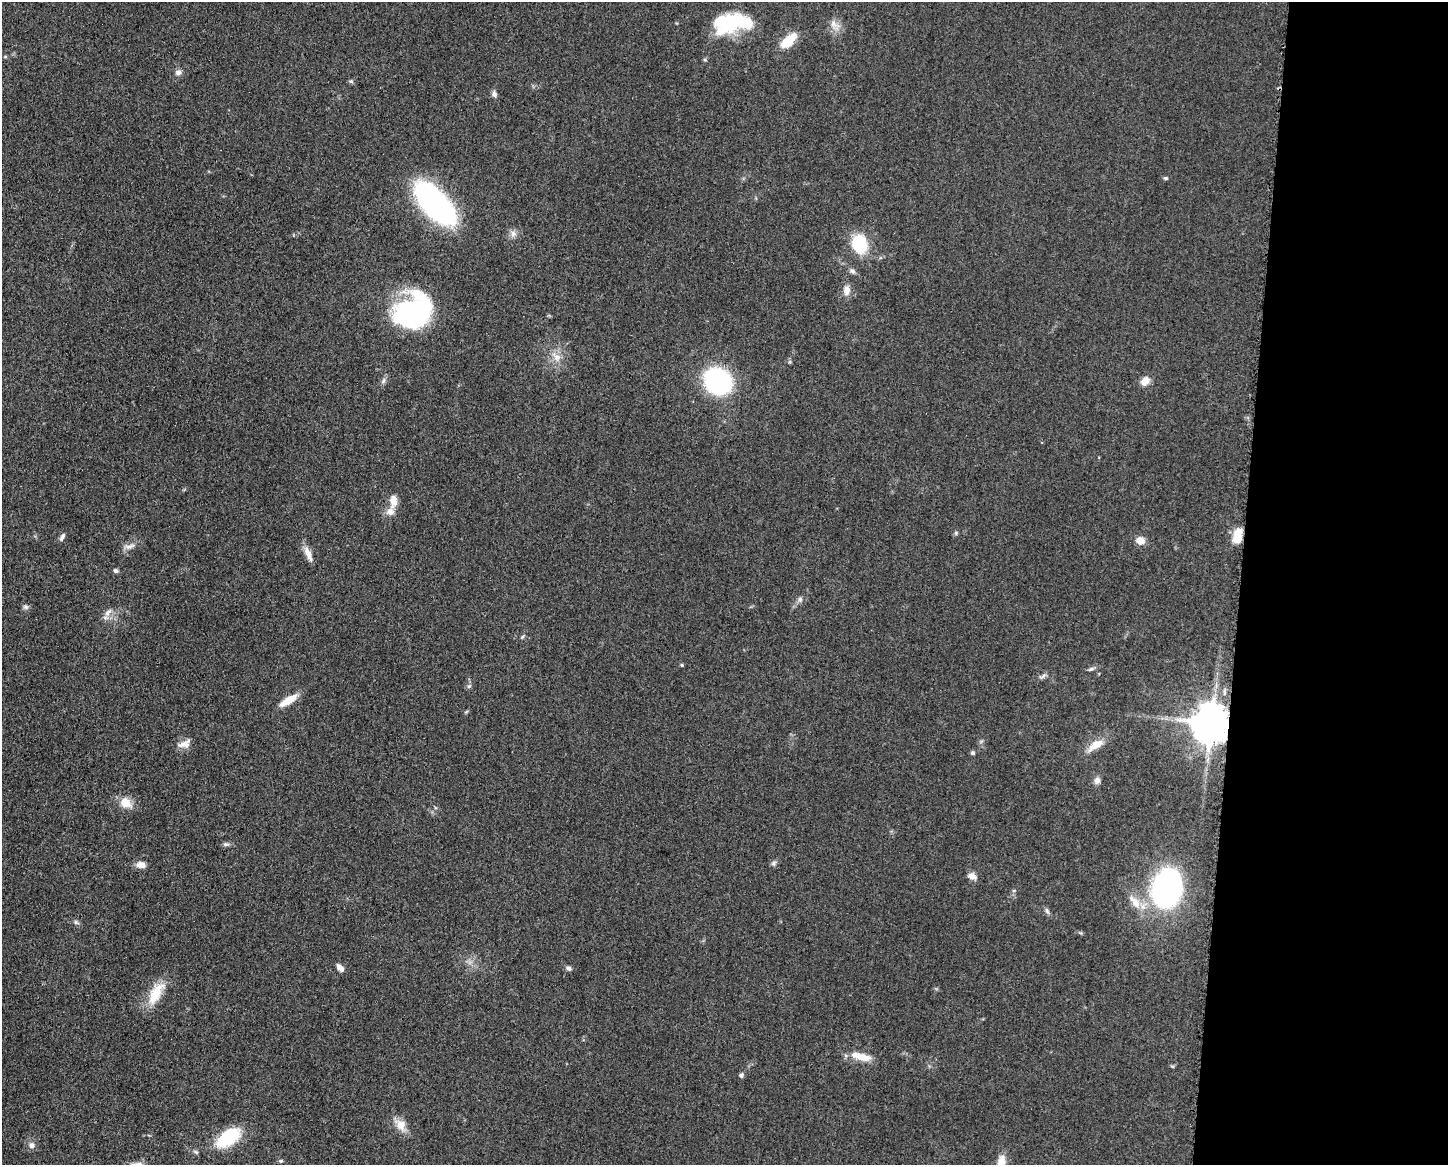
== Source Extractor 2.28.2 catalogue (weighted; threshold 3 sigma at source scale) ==
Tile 9 of 3 x 4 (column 3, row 3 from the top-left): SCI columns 3125-4570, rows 1166-2328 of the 4682 x 4654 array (HDU 1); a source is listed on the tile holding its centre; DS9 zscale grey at full resolution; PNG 1450 x 1167 px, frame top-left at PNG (2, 2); no overlay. Shown black and unused: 14% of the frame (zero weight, under 3 of 5 exposures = <1% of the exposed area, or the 3 px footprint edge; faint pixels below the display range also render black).
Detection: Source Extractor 2.28.2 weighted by HDU 2 'WHT'; one run over the whole footprint, this tile lists its part. Background 0.0607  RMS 0.0056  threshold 0.0251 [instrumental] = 3 sigma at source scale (4.5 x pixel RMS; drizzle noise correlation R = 1.50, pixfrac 1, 0.05/0.05 arcsec/px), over >= 5 px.
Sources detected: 66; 3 inside a brighter object's white glare — not listed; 2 inside a brighter listed object's ellipse — not listed separately; the other 61 listed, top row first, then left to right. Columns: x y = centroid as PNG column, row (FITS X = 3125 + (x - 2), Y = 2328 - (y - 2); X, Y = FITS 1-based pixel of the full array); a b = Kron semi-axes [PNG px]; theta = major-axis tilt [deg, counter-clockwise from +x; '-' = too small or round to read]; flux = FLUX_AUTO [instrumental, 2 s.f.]
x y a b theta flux
737 20 26 19 -8 23
834 24 16 9 -30 4.4
789 41 19 9 45 14
5 57 6 4 0 0.64
705 60 6 3 -19 0.64
178 72 9 7 2 2.1
351 81 6 5 - 0.91
494 94 8 6 -60 1.9
1166 178 6 4 -25 0.82
435 203 39 18 -48 160
513 234 9 8 - 2.6
859 244 14 11 -73 32
852 271 8 6 -38 1.9
846 290 12 9 -88 4.2
414 312 38 30 30 97
557 357 16 9 -43 5.5
790 362 6 4 89 0.74
383 381 9 4 71 1.4
718 381 19 17 -39 100
1145 381 11 8 47 4.9
393 501 16 9 90 5.5
956 533 6 5 - 0.89
1238 536 17 9 78 9.9
62 537 10 5 65 1.8
1140 541 9 9 - 5
130 546 17 6 12 2.9
308 553 18 8 -66 5
115 570 6 5 - 1.1
800 599 7 6 - 1.5
26 607 8 6 -16 1.4
108 613 12 7 50 3.1
522 637 6 4 45 0.76
682 665 4 4 - 0.66
1091 669 9 4 18 1.3
1042 676 13 4 42 1.5
469 686 7 4 44 1.1
288 700 22 8 32 8.6
1211 724 11 10 - 1900
184 744 19 9 25 4.5
1095 745 23 9 34 8.6
973 753 5 5 - 1.1
1097 780 9 7 73 2.5
126 803 15 12 -28 7.8
226 844 9 5 -7 1.3
774 863 7 6 - 1.4
141 865 11 7 -7 4.1
972 876 12 8 -23 3.2
1167 888 27 21 81 180
1135 901 25 10 -47 8.8
1047 911 9 5 -57 1.5
76 922 8 5 -29 1.2
340 968 9 5 -47 3.3
568 968 8 5 -29 1.5
155 993 33 14 61 14
860 1057 29 10 -11 9.1
741 1075 5 5 - 1.4
400 1125 18 12 -52 6.7
228 1138 26 13 35 33
32 1146 8 7 - 2.5
281 1161 5 4 - 0.68
1001 1163 15 9 78 7.6
Overlapping masked pixels (flux is a lower limit): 1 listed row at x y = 1211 724
Isophote crosses this tile's border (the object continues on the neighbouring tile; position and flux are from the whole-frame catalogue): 1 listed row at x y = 1001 1163